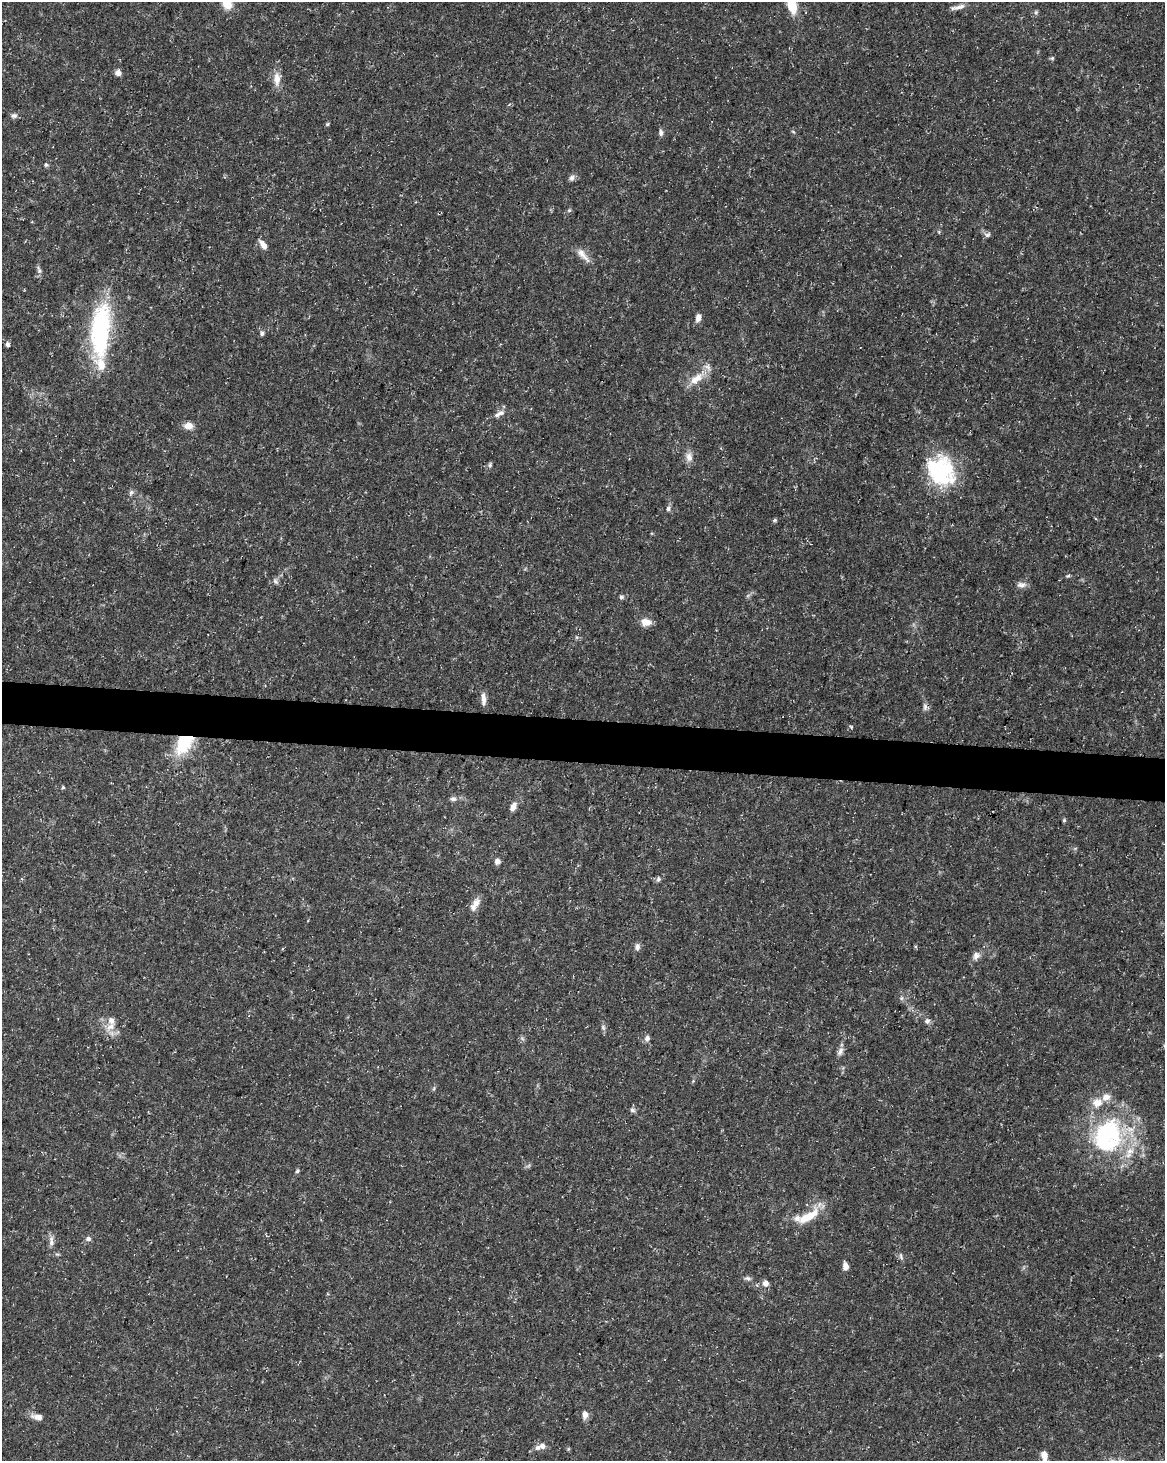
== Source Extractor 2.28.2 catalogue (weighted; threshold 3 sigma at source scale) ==
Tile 7 of 4 x 3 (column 3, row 2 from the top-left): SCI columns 2328-3490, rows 1684-3142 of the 4663 x 4883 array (HDU 1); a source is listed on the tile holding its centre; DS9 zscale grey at full resolution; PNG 1167 x 1463 px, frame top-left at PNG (2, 2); no overlay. Shown black and unused: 3% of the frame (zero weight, under 3 of 5 exposures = <1% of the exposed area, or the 3 px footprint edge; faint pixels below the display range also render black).
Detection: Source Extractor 2.28.2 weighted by HDU 2 'WHT'; one run over the whole footprint, this tile lists its part. Background 0.031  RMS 0.0025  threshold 0.0113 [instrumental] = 3 sigma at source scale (4.5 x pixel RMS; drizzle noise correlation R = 1.50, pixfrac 1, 0.0396/0.0396 arcsec/px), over >= 5 px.
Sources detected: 78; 1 inside a brighter object's white glare — not listed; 7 inside a brighter listed object's ellipse — not listed separately; the other 70 listed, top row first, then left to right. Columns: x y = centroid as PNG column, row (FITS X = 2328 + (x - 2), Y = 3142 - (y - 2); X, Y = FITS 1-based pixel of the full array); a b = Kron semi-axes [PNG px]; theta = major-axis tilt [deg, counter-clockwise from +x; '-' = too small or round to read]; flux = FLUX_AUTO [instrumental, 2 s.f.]
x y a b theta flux
227 4 14 11 -69 3.4
792 5 20 10 -74 5.6
959 7 17 6 15 1.4
1036 12 6 5 - 0.45
1052 58 6 5 - 0.36
118 73 7 7 - 1.3
277 79 18 9 89 2.6
14 116 9 7 0 0.78
327 124 5 5 - 0.32
661 132 9 5 -86 0.75
46 165 6 5 - 0.43
572 178 9 7 51 0.89
569 210 5 5 - 0.34
987 234 9 7 -6 0.72
263 245 12 6 -54 1.7
583 255 24 8 -48 2.3
39 270 12 5 -69 0.76
698 317 8 6 71 1.5
100 330 66 21 86 33
262 333 6 6 - 0.65
8 344 5 4 - 0.82
696 378 24 11 37 4.3
499 414 17 7 28 1.5
188 426 10 7 1 2.2
689 457 14 9 -82 1.8
490 465 7 5 70 0.5
941 471 37 30 -55 22
131 492 7 6 - 0.68
668 509 7 6 - 0.69
774 520 7 4 27 0.41
1068 576 6 4 20 0.36
275 581 9 5 -48 0.65
1021 585 13 7 8 1.3
621 597 6 5 - 0.53
646 622 12 9 -9 2.4
483 699 17 6 -87 1.6
925 707 10 6 89 0.85
184 743 22 12 57 15
63 787 4 4 - 0.32
453 799 9 5 0 0.74
513 807 11 6 60 1.7
1064 820 5 4 - 0.36
497 861 7 6 - 1.1
658 879 7 6 - 0.58
476 903 15 10 52 2.1
637 947 8 6 81 0.95
976 956 11 9 69 1.3
901 998 6 5 - 0.51
927 1021 8 7 - 0.83
110 1027 14 9 23 2.4
603 1027 8 6 -75 0.64
647 1038 7 6 - 1
840 1051 12 6 64 1.1
693 1081 4 4 - 0.28
434 1088 6 4 72 0.36
632 1110 7 5 -17 0.62
1108 1134 50 41 27 33
297 1171 5 5 - 0.41
808 1216 28 9 32 6.7
88 1239 7 6 - 0.74
51 1241 14 7 -85 1.3
57 1254 6 4 -17 0.36
901 1256 10 5 -75 0.62
845 1266 8 6 -78 1.5
748 1278 9 6 -8 0.72
765 1283 7 7 - 1.3
585 1414 8 6 -88 1.7
37 1417 13 6 -13 2
542 1446 8 7 - 1.2
1044 1456 13 7 -82 1.9
Overlapping masked pixels (flux is a lower limit): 1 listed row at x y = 184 743
Isophote crosses this tile's border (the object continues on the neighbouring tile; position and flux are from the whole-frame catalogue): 3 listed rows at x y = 227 4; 792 5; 1044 1456